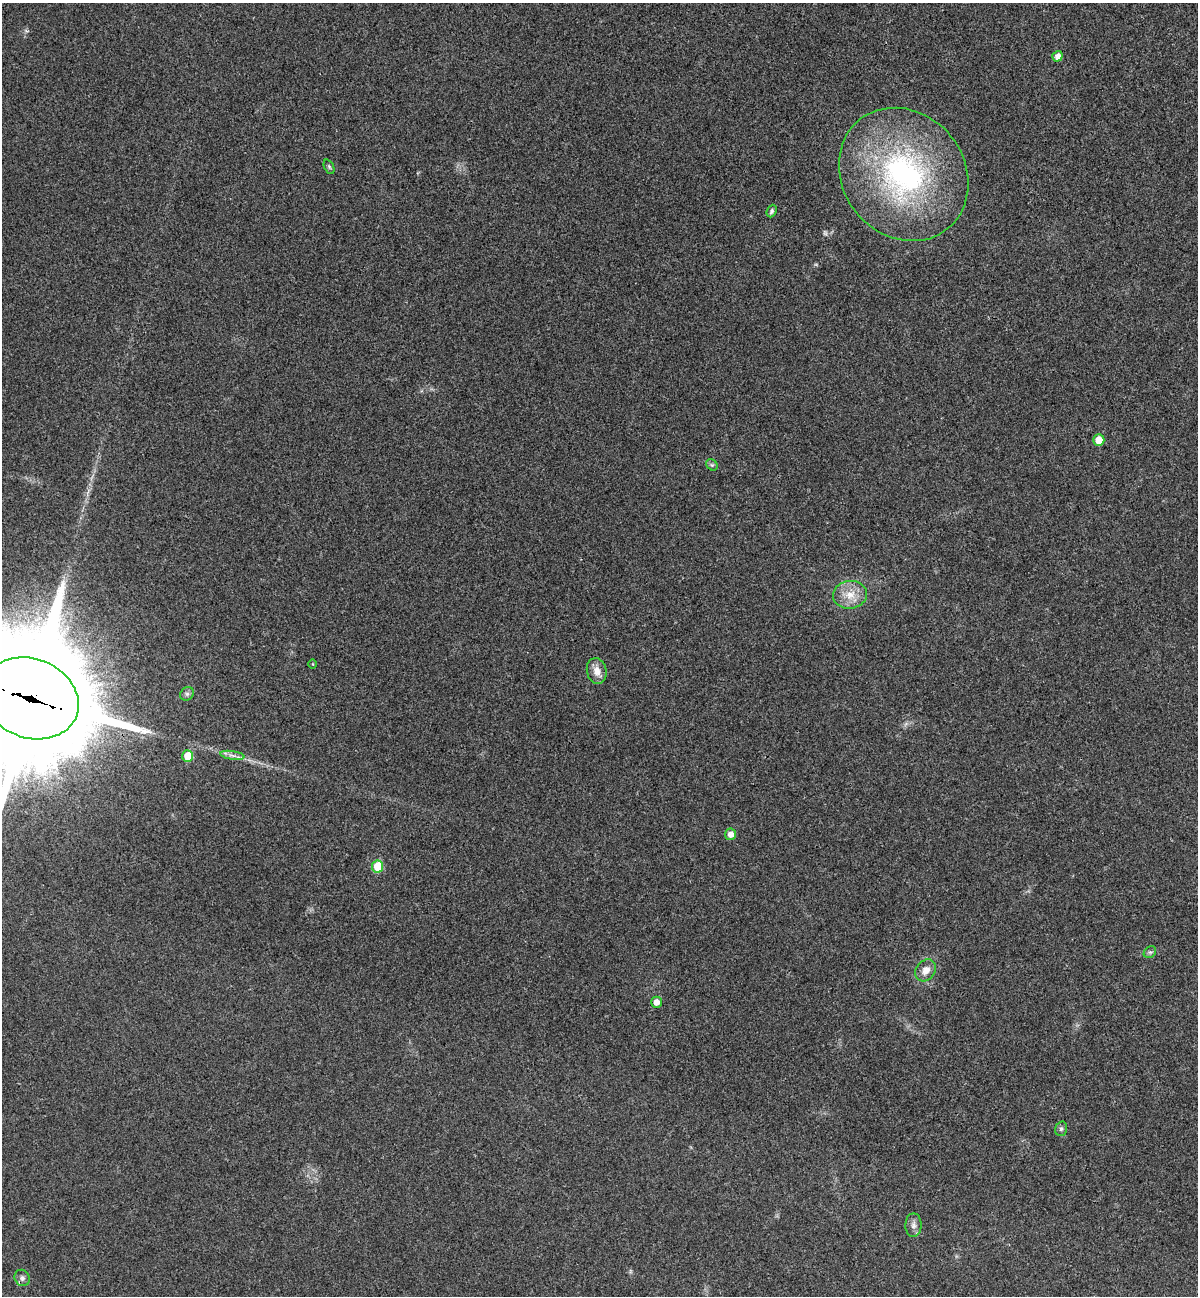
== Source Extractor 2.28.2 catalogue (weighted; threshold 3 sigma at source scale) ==
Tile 6 of 4 x 4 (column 2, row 2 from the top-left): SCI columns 1379-2574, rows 2613-3906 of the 5273 x 5220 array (HDU 1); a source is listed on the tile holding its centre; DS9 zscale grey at full resolution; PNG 1200 x 1298 px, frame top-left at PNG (2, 3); each listed source drawn as its Kron ellipse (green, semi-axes under 4 px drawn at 4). Shown black and unused: <1% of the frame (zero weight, under 3 of 4 exposures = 6% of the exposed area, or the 3 px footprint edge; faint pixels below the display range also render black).
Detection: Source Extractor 2.28.2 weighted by HDU 2 'WHT'; one run over the whole footprint, this tile lists its part. Background 0.0825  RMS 0.0079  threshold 0.0356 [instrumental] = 3 sigma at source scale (4.5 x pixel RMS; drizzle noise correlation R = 1.50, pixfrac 1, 0.05/0.05 arcsec/px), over >= 5 px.
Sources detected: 22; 1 too faint to see at this stretch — neither listed nor drawn; the other 21 listed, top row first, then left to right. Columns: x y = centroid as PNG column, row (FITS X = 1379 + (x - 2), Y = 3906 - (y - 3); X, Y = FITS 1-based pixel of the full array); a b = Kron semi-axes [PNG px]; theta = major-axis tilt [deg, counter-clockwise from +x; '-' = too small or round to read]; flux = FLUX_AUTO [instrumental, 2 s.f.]
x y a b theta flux
1057 56 5 5 - 5
329 167 7 4 -65 1.3
904 174 70 61 -51 200
772 211 6 5 - 1.9
1099 440 5 5 - 12
712 465 6 5 - 1.5
850 595 17 14 7 13
313 664 5 3 - 0.69
597 671 13 9 -76 7.5
187 694 7 6 - 2
30 698 49 39 -21 34000
232 755 12 4 -9 3.1
188 756 6 5 - 15
731 834 6 5 - 5.6
378 866 6 5 - 23
1150 952 7 5 40 1.7
926 970 12 9 52 7
656 1002 5 5 - 5.7
1061 1129 7 5 73 1.9
913 1225 12 8 89 4
22 1278 8 7 - 2.6
Overlapping masked pixels (flux is a lower limit): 1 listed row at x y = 30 698
Isophote crosses this tile's border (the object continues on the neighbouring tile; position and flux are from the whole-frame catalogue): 1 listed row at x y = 30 698